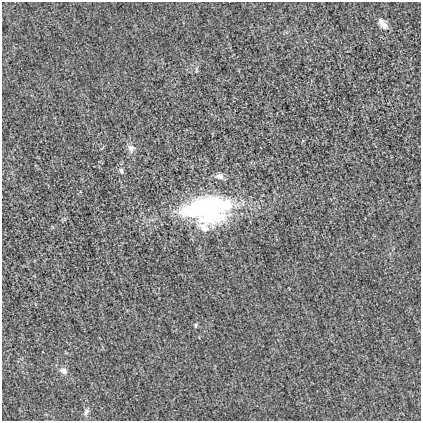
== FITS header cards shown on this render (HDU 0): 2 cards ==
NAXIS1  =                  419
NAXIS2  =                  419

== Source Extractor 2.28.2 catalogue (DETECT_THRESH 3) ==
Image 419 x 419 px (HDU 0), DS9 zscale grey, 1 PNG px = 1 image px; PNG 423 x 423 px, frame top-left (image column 1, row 419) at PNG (2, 2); no overlay
Background -1.40e-04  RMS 0.013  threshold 0.0389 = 3 sigma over >= 5 px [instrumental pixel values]
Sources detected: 9; all 9 listed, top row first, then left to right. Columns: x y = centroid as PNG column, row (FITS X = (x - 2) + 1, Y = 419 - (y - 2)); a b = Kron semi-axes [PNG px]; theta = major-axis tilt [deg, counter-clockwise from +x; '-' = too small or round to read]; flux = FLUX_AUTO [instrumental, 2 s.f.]
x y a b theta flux
383 24 12 7 -51 6.8
131 148 10 9 - 4.2
121 171 6 4 -67 2.2
219 176 9 7 -8 4.6
208 208 48 25 5 160
204 227 15 11 -39 9.2
196 325 5 4 - 1.5
63 371 10 7 -25 4
86 412 10 6 66 2.6